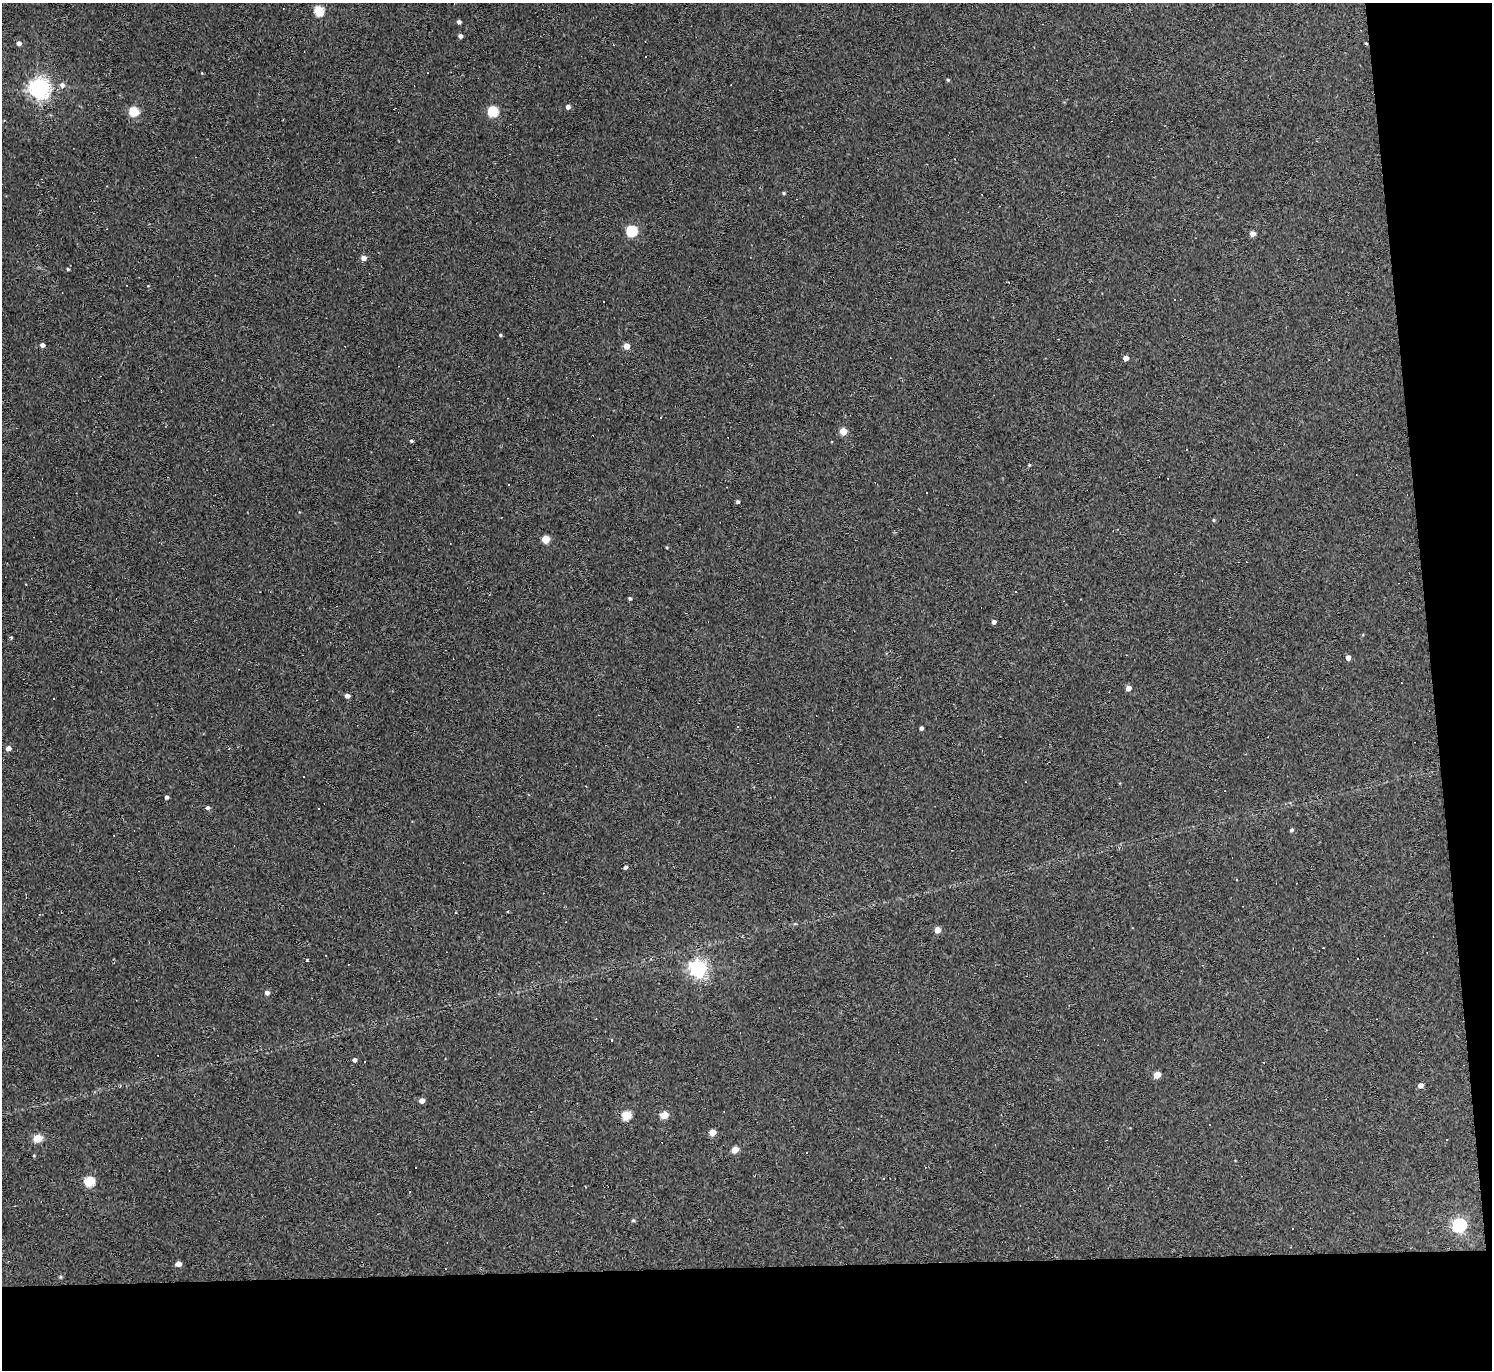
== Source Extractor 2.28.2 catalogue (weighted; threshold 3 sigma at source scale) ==
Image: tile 9 of 3 x 3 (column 3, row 3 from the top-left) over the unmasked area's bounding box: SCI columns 2981-4470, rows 125-1492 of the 4470 x 4444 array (HDU 1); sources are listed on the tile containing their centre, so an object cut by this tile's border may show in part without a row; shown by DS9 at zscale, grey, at full resolution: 1 PNG px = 1 image px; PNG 1494 x 1372 px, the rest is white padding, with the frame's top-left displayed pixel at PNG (2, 3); no overlay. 12% of this frame is shown black and not used: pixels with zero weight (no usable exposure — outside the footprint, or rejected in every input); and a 3 px margin inside the footprint's outer edge (the drizzle kernel's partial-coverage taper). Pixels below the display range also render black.
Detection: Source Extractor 2.28.2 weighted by HDU 2 'WHT'; one run over the whole footprint, this tile lists its part. Background 0.18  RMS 0.0093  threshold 0.0417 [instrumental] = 3 sigma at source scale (4.5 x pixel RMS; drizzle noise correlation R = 1.50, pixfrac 1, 0.05/0.05 arcsec/px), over >= 5 px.
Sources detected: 85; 21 cosmic-ray / hot-pixel residue — not listed; the other 64 listed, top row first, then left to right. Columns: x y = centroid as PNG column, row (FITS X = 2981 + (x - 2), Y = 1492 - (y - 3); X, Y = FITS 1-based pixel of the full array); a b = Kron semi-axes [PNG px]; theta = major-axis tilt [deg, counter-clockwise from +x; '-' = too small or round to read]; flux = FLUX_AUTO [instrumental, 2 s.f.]
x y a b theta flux
319 11 5 5 - 53
459 22 4 4 - 2.5
460 36 4 4 - 2.9
19 43 5 5 - 3.9
1366 43 4 3 - 1.1
948 80 4 4 - 1
62 85 7 7 - 3.5
39 88 7 7 - 540
568 107 4 4 - 3.7
493 111 5 5 - 59
134 112 5 5 - 45
784 193 4 3 - 1.4
632 231 5 5 - 70
1253 234 4 4 - 7.8
363 258 4 4 - 7.1
68 269 3 3 - 1.1
500 335 4 3 - 1.2
42 345 4 4 - 3.6
626 346 4 4 - 11
1126 358 4 4 - 6.8
843 431 5 4 - 20
411 441 4 3 - 1.3
1029 465 4 4 - 1
738 502 4 4 - 2
1213 520 4 4 - 1.1
546 539 5 5 - 26
666 547 3 3 - 0.86
630 598 4 4 - 1.5
994 622 4 4 - 3.3
11 638 4 4 - 1.1
1348 658 4 4 - 5
1128 688 4 4 - 6.3
347 696 4 4 - 4.2
921 728 4 3 - 2.6
8 748 5 4 - 5
304 777 3 2 - 1.2
167 797 4 3 - 2.3
207 808 5 5 - 2.1
318 808 2 2 - 0.84
1291 830 4 4 - 1.6
625 867 5 4 - 1.9
937 930 5 4 - 9.8
1323 948 2 2 - 0.57
307 961 4 2 - 0.88
698 968 6 6 - 360
267 993 5 4 - 3.9
612 1040 3 3 - 3.1
354 1060 4 4 - 2.5
1157 1075 5 4 - 15
1420 1085 4 4 - 5.3
422 1101 5 4 - 5.3
626 1115 5 5 - 41
664 1115 5 4 - 22
1210 1125 2 2 - 0.65
712 1132 5 4 - 14
38 1138 5 5 - 26
735 1150 5 4 - 15
34 1156 4 3 - 0.94
883 1178 3 2 - 0.93
89 1181 6 5 - 54
633 1220 5 4 - 1.2
1459 1225 6 6 - 200
178 1264 5 4 - 7.5
60 1277 6 4 90 1.1
Overlapping masked pixels (flux is a lower limit): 1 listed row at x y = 1366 43